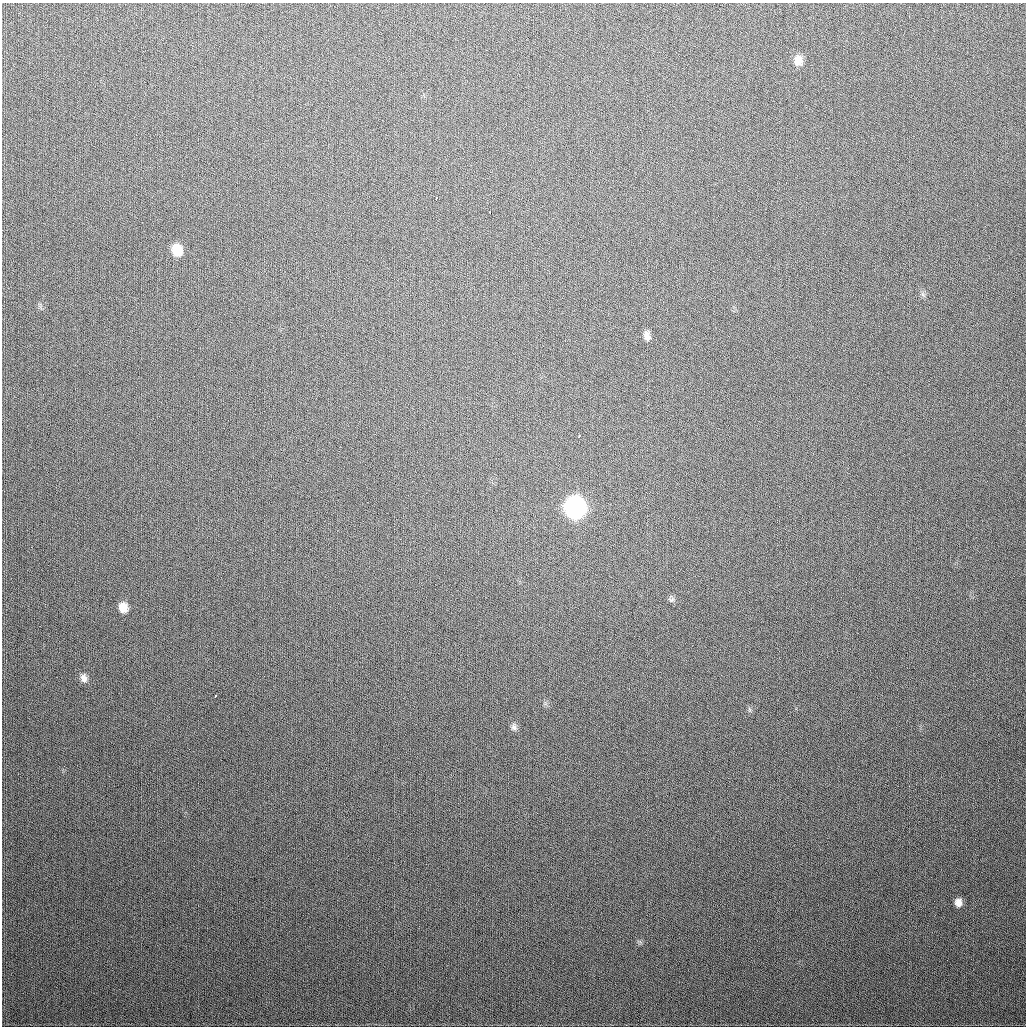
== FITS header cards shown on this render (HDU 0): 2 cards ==
NAXIS1  =                 1024
NAXIS2  =                 1024

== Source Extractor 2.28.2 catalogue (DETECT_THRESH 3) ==
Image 1024 x 1024 px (HDU 0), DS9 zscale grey, 1 PNG px = 1 image px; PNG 1028 x 1028 px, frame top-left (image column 1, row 1024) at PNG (2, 3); no overlay
Background 320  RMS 12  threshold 37.2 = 3 sigma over >= 5 px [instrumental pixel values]
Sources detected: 13; all 13 listed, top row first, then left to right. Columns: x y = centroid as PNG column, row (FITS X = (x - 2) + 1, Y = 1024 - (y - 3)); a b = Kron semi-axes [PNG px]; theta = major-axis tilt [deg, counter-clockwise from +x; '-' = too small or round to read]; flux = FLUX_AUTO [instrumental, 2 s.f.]
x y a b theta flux
798 61 13 9 -83 7700
436 198 3 3 - 3600
490 213 3 2 - 2600
177 250 11 9 -71 18000
647 336 11 7 -75 4800
579 436 4 3 - 3800
575 508 12 11 - 420000
671 600 9 5 6 2100
123 607 11 9 -75 9900
84 678 11 8 -78 4600
215 696 3 2 - 1300
514 727 10 8 -82 3300
958 902 8 7 - 5600